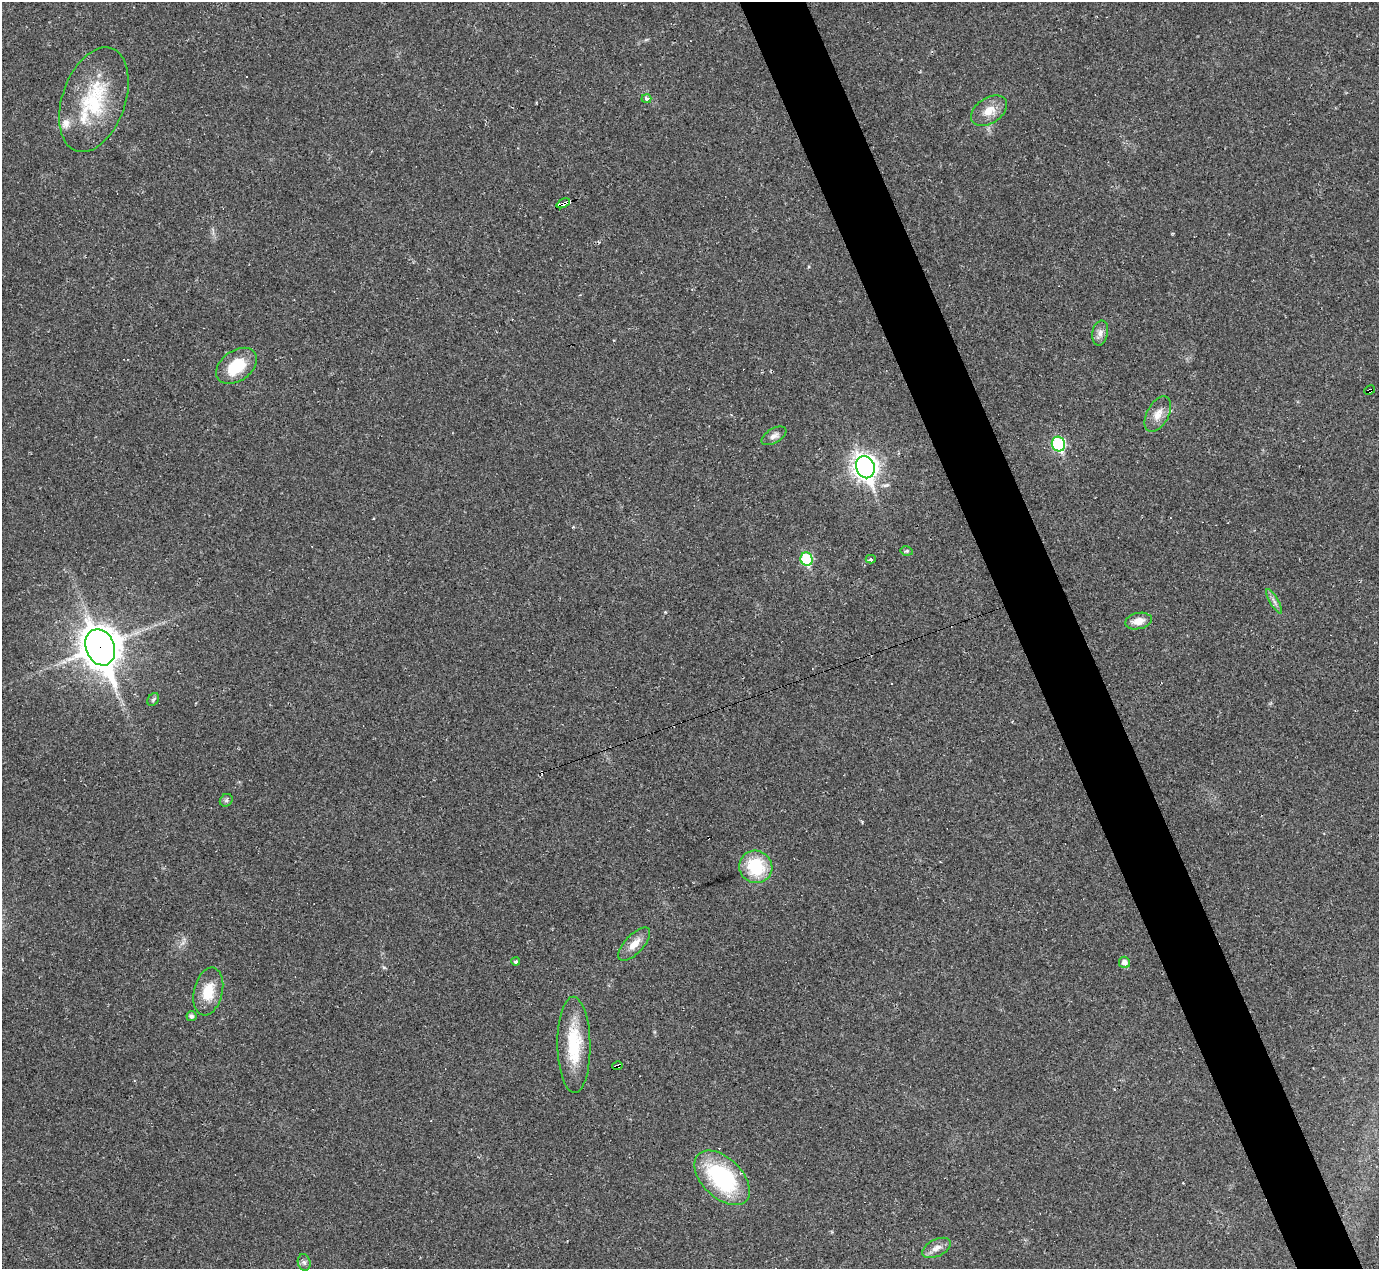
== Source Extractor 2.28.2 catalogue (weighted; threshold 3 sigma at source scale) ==
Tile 6 of 4 x 4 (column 2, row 2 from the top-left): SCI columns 1378-2754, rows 2809-4075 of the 5525 x 5503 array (HDU 1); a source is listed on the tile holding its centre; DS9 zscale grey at full resolution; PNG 1381 x 1271 px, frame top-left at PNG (2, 2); each listed source drawn as its Kron ellipse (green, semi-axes under 4 px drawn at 4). Shown black and unused: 5% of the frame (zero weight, under 2 of 3 exposures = <1% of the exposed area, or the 3 px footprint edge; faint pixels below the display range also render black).
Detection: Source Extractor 2.28.2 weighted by HDU 2 'WHT'; one run over the whole footprint, this tile lists its part. Background 0.0926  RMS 0.0057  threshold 0.0255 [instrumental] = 3 sigma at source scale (4.5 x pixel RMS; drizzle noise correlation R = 1.50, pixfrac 1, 0.05/0.05 arcsec/px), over >= 5 px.
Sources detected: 39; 7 cosmic-ray / hot-pixel residue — neither listed nor drawn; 2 inside a brighter listed object's ellipse — not listed separately; the other 30 listed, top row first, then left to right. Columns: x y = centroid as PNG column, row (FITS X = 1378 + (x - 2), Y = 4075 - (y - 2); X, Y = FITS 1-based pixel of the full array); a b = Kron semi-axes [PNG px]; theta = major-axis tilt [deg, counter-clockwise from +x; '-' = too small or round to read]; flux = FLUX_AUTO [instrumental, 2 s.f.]
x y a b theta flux
646 99 5 4 - 1.9
94 100 54 31 71 45
989 111 20 13 33 7.9
563 203 7 4 25 8.5
1100 333 13 7 78 3.1
237 366 23 15 36 19
1370 390 5 3 - 3.1
1158 414 19 11 62 6.2
774 436 14 7 30 2.8
1058 444 7 6 - 57
865 467 11 9 -69 390
907 551 6 4 -10 0.83
807 559 7 6 - 39
871 559 5 4 - 1
1274 601 14 3 -60 1.7
1138 621 13 8 12 5.9
100 647 19 14 -68 1200
153 699 7 5 55 0.94
226 800 7 5 45 1.3
756 867 17 16 - 26
634 944 21 9 47 6.7
516 962 4 4 - 0.97
1124 962 6 5 - 2.9
208 991 24 14 76 13
191 1016 5 5 - 1.6
574 1045 48 16 -89 27
617 1066 5 3 - 3.8
722 1178 33 20 -44 60
937 1248 15 8 26 4.3
304 1262 8 6 -73 1.7
Overlapping masked pixels (flux is a lower limit): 4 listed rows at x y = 563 203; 1370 390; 100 647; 617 1066